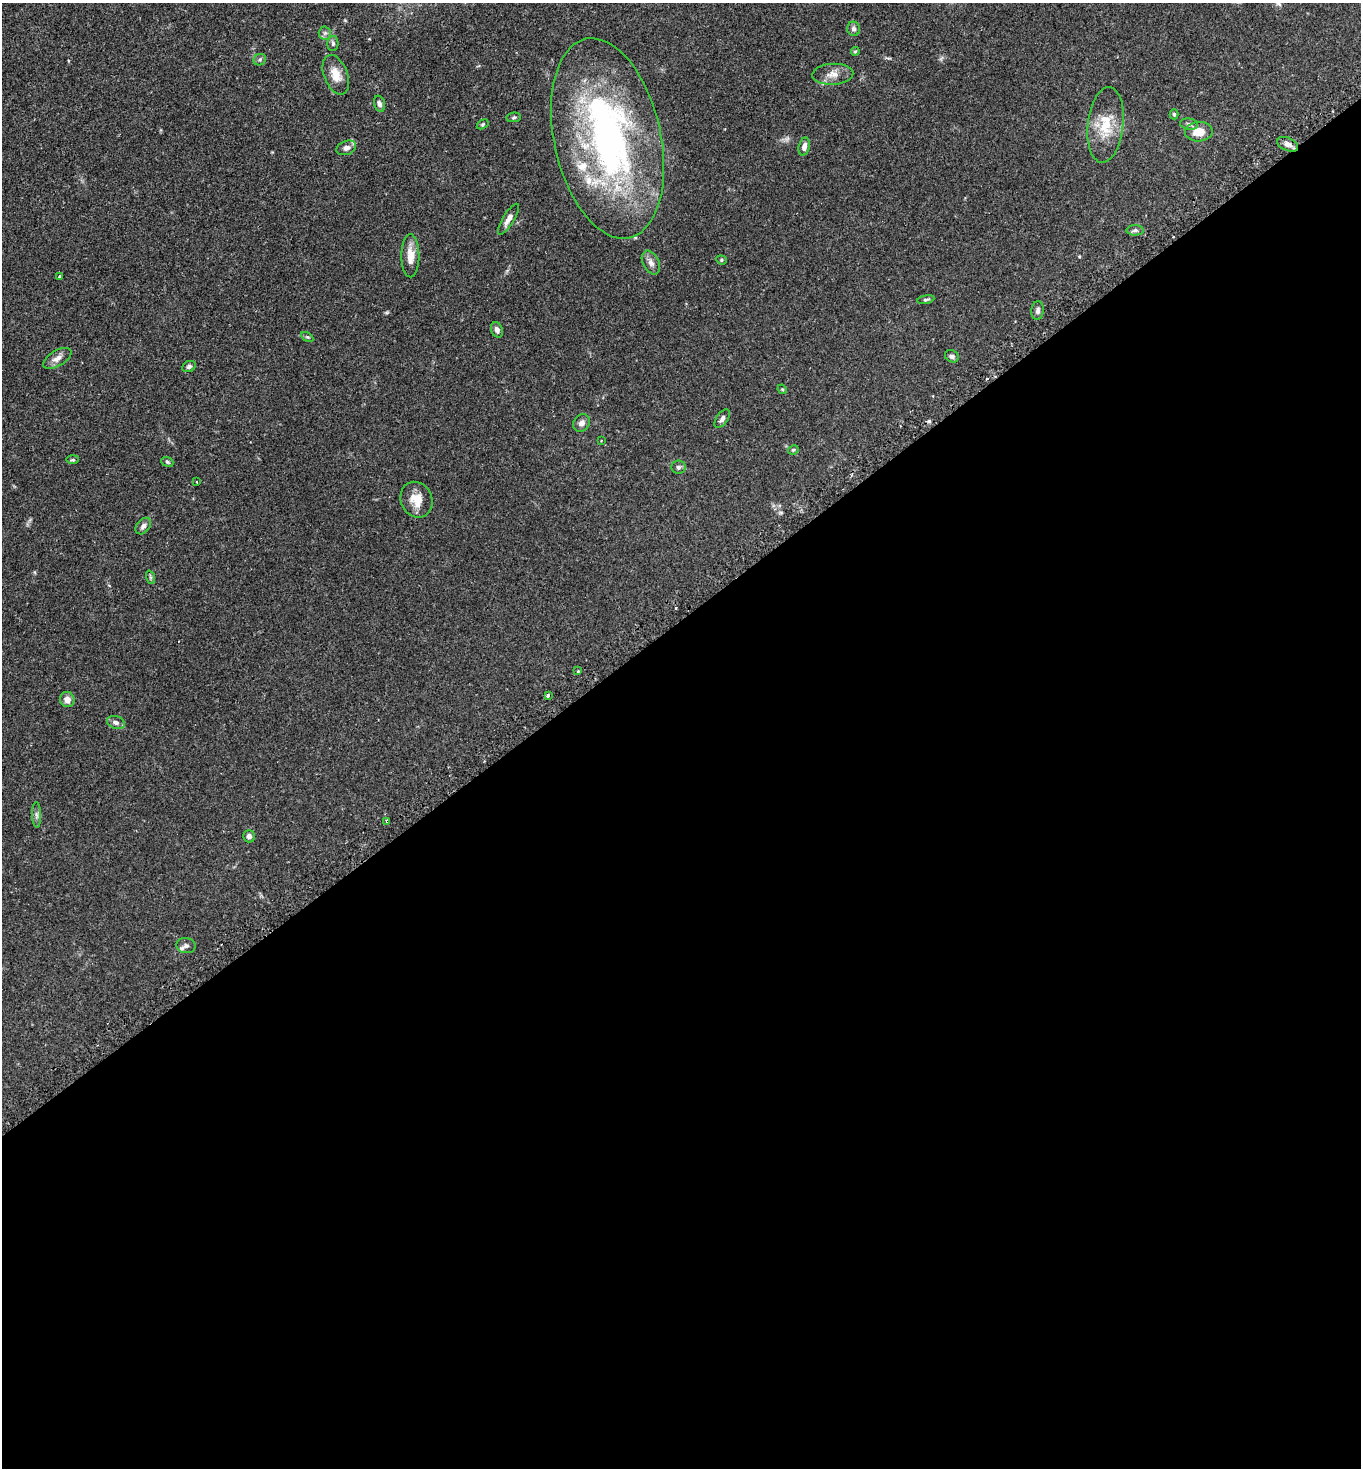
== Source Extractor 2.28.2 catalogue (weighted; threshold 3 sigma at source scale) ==
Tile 15 of 4 x 4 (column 3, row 4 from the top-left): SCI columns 2906-4264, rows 47-1512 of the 5949 x 5957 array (HDU 1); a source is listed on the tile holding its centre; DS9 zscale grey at full resolution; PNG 1363 x 1470 px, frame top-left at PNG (2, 3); each listed source drawn as its Kron ellipse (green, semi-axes under 4 px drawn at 4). Shown black and unused: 58% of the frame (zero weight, under 2 of 3 exposures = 4% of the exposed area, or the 3 px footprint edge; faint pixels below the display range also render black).
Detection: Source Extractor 2.28.2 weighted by HDU 2 'WHT'; one run over the whole footprint, this tile lists its part. Background 0.131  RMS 0.0059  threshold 0.0263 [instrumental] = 3 sigma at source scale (4.5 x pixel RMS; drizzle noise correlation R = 1.50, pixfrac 1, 0.05/0.05 arcsec/px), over >= 5 px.
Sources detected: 58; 2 cosmic-ray / hot-pixel residue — neither listed nor drawn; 5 inside a brighter listed object's ellipse — not listed separately; the other 51 listed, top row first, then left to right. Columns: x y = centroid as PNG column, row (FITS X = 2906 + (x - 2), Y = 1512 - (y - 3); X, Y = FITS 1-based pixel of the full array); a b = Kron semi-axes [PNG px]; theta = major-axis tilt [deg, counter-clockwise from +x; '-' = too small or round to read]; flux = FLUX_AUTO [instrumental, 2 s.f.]
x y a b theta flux
854 29 7 6 - 1.5
325 33 6 6 - 1.4
333 44 7 5 90 1.1
855 51 4 3 - 0.57
260 60 6 5 - 1
833 74 20 10 3 5.3
336 75 21 11 -69 7
379 104 8 5 -73 1.6
1174 114 5 4 - 0.78
514 117 7 4 7 0.87
483 124 6 4 32 0.71
1189 124 9 5 -8 1.5
1106 125 38 18 84 16
1199 132 14 9 3 6.7
607 138 102 53 -78 190
1288 144 11 6 -23 2.6
804 147 9 5 78 2.5
346 148 10 7 20 2.3
508 219 18 5 58 3.2
1135 230 8 5 1 1.3
410 256 21 9 -90 6.4
721 260 5 4 - 0.7
651 263 13 8 -63 2.9
59 277 3 2 - 0.87
926 300 8 4 11 0.98
1038 310 9 6 84 1.6
497 330 8 5 -67 2.3
307 337 6 4 -32 0.74
952 356 7 6 - 1.6
57 358 16 7 31 3.5
189 367 7 5 25 1.5
782 389 5 4 - 0.52
722 419 10 5 55 1.9
582 423 9 8 - 2.6
601 441 3 3 - 0.45
793 450 5 4 - 0.73
73 460 6 4 5 0.81
167 462 6 4 -22 0.83
678 467 7 6 - 1.3
197 482 3 2 - 0.66
416 500 18 15 -66 7.9
143 526 9 6 51 2
150 577 7 4 -71 0.89
578 671 3 3 - 0.72
548 696 3 3 - 2
67 700 7 7 - 3.8
116 722 9 6 -19 1.9
37 815 13 4 -88 1.7
387 821 4 3 - 1.4
249 836 6 5 - 1.8
186 946 10 7 -7 1.8
Overlapping masked pixels (flux is a lower limit): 1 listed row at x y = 387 821